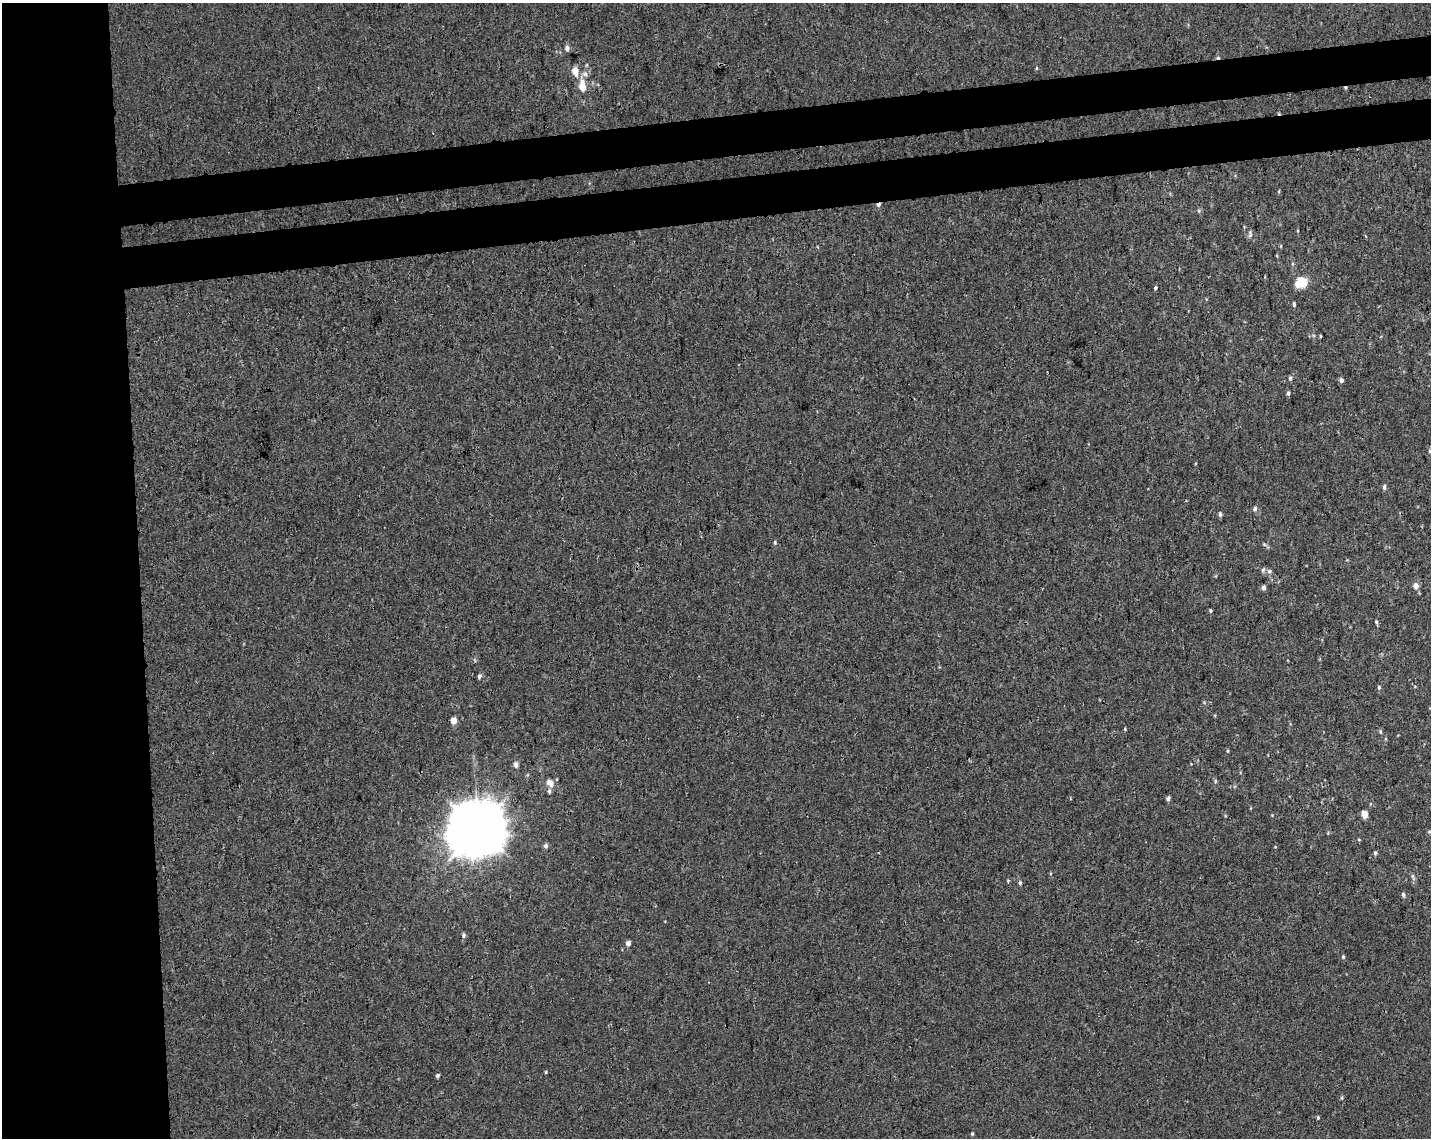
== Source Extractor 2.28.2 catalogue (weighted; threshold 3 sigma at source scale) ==
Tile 7 of 3 x 4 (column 1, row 3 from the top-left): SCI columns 17-1445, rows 1195-2330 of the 4361 x 4660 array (HDU 1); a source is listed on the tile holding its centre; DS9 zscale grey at full resolution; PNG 1433 x 1140 px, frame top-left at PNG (2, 3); no overlay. Shown black and unused: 16% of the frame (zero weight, under 3 of 4 exposures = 5% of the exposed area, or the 3 px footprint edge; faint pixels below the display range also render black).
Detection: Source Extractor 2.28.2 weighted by HDU 2 'WHT'; one run over the whole footprint, this tile lists its part. Background 0.00155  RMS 0.004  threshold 0.018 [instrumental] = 3 sigma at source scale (4.5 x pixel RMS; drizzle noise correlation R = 1.50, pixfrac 1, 0.0396/0.0396 arcsec/px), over >= 5 px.
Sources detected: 56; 2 cosmic-ray / hot-pixel residue — not listed; the other 54 listed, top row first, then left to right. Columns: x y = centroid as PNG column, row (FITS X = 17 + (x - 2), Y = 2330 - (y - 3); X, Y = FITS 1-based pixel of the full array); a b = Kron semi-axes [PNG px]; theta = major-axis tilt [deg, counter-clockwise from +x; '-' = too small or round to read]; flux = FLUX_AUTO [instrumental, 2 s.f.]
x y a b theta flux
567 48 6 6 - 1.5
1036 68 5 3 - 0.39
575 71 7 5 -80 5.3
585 74 8 7 - 1.6
582 86 11 6 -84 6.9
878 205 5 4 - 1.1
1199 211 6 4 -72 0.5
1250 234 11 4 90 0.93
1302 282 10 9 - 11
1155 288 5 3 - 0.56
1294 304 5 3 - 0.61
1320 336 5 3 - 0.36
1290 378 5 5 - 0.79
1341 380 5 5 - 1.2
1288 393 5 4 - 0.74
1430 451 5 4 - 0.55
1384 487 7 4 84 0.93
1255 509 6 5 - 1.1
1220 514 5 4 - 0.95
775 543 6 4 -89 0.54
1264 544 5 5 - 0.6
1263 570 7 6 - 0.85
1269 571 6 6 - 0.98
1416 586 5 5 - 2.8
1263 588 6 4 85 1.1
1210 611 4 3 - 0.5
1376 622 5 4 - 0.57
479 676 6 4 70 1
1379 687 5 4 - 0.71
453 720 5 4 - 4.8
1125 729 4 3 - 0.38
1380 732 6 4 -86 0.66
1228 751 5 3 - 0.42
516 765 6 5 - 1.8
1215 781 5 4 - 0.58
550 783 11 8 -37 2.9
549 791 8 4 -77 0.82
1168 798 5 4 - 1.1
1365 814 6 5 - 4.1
478 829 19 17 34 1500
1359 840 4 3 - 0.36
546 846 6 6 - 0.9
1375 853 5 4 - 0.6
1413 877 10 5 -70 0.99
1020 883 5 4 - 0.64
1403 895 6 4 -73 0.85
463 935 7 5 88 0.74
628 943 5 4 - 1.9
1343 957 5 4 - 0.52
546 1072 5 3 - 0.36
437 1075 5 4 - 0.73
1342 1098 5 3 - 0.45
1318 1118 5 4 - 0.5
972 1134 4 4 - 0.47
Overlapping masked pixels (flux is a lower limit): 1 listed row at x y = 878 205
Isophote crosses this tile's border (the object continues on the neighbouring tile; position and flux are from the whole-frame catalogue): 1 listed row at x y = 1430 451